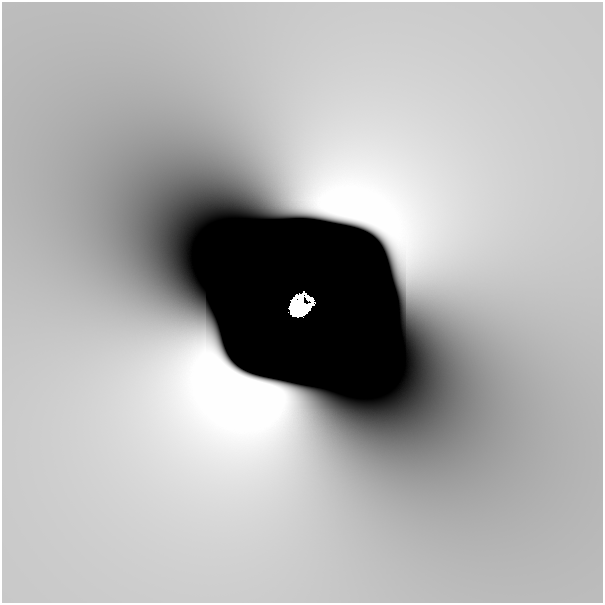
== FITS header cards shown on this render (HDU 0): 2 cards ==
NAXIS1  =                  601
NAXIS2  =                  601

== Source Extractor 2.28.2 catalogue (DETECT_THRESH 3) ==
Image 601 x 601 px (HDU 0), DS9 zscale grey, 1 PNG px = 1 image px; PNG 605 x 605 px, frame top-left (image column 1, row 601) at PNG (2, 2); no overlay
Background -9.95e-11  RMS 1.7e-10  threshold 5.11e-10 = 3 sigma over >= 5 px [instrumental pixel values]
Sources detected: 4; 2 with non-positive FLUX_AUTO (blend fragments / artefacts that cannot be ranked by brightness) are not listed; the other 2 listed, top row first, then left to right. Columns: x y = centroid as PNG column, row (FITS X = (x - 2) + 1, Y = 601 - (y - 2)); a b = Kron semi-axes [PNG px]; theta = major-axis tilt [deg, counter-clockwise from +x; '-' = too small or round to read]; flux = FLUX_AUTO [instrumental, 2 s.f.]
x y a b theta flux
310 299 10 4 -32 0.19
299 308 17 17 - 5.2
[2 non-positive-flux detections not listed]